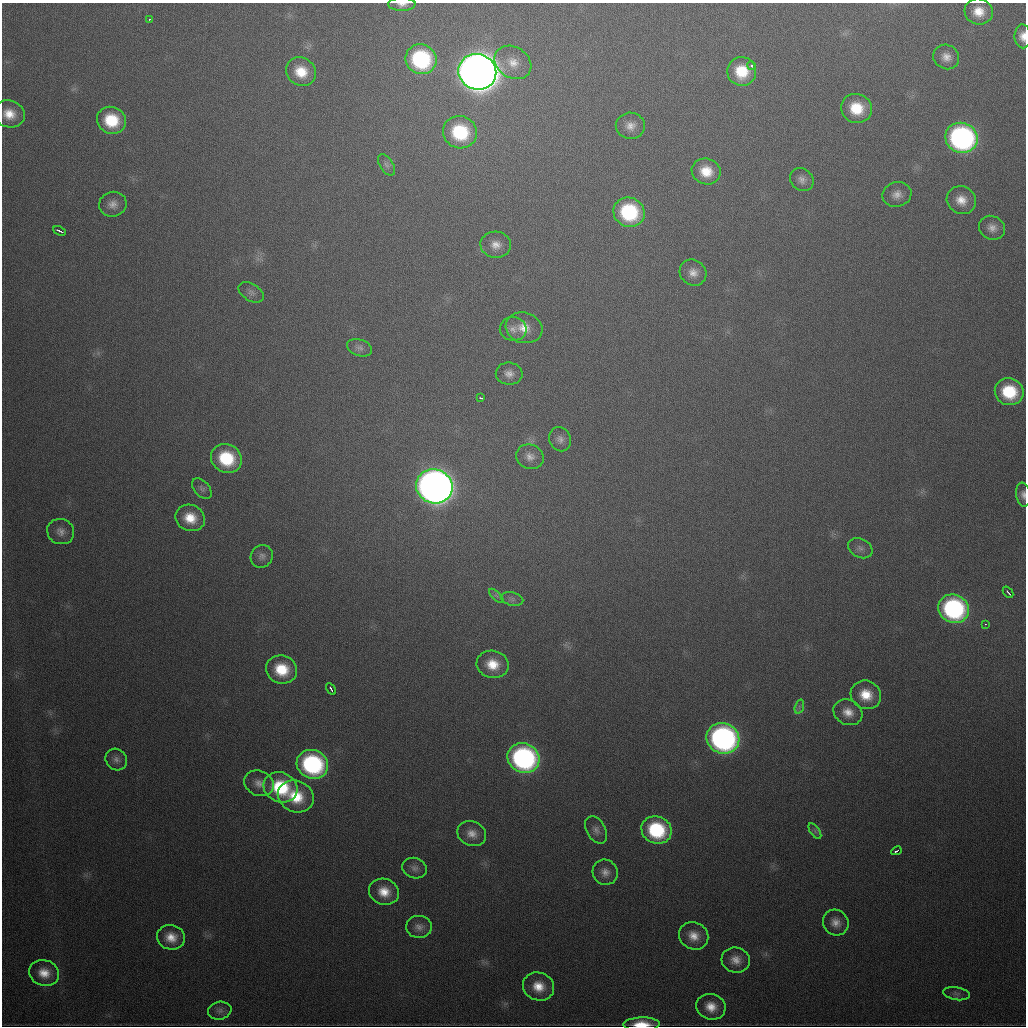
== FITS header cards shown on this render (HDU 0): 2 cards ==
NAXIS1  =                 1024
NAXIS2  =                 1024

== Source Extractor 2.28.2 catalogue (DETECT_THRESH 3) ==
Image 1024 x 1024 px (HDU 0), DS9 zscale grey, 1 PNG px = 1 image px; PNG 1028 x 1028 px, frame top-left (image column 1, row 1024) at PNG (2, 3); each listed source drawn as its Kron ellipse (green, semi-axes under 4 px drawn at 4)
Background 490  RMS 17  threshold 51.3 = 3 sigma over >= 5 px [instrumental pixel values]
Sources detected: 82; all 82 listed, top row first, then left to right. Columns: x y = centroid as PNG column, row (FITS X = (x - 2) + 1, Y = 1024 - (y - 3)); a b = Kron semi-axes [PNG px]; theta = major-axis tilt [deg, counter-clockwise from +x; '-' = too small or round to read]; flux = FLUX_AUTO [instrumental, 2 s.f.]
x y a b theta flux
402 4 14 6 1 6.4e+03
979 12 14 13 - 2.0e+04
150 19 3 2 - 2.6e+03
1023 36 12 8 -88 1.1e+04
946 57 13 12 - 1.1e+04
421 59 16 14 -28 1.3e+05
513 62 19 15 -34 1.9e+04
751 66 4 4 - 2.9e+03
742 71 14 14 - 3.9e+04
301 72 16 13 -35 2.8e+04
477 72 19 17 -20 2.9e+06
856 108 16 14 -24 3.8e+04
9 114 16 13 -18 2.1e+04
111 120 15 13 -23 4.7e+04
630 126 14 13 - 1.2e+04
460 132 17 16 - 7.8e+04
961 138 16 15 - 3.4e+05
387 165 12 6 -57 4.9e+03
706 171 14 13 - 2.5e+04
802 180 13 10 -40 7.6e+03
897 194 14 12 18 1.1e+04
961 200 15 13 -32 1.7e+04
113 204 14 12 16 1.0e+04
629 212 16 14 -23 1.0e+05
992 228 13 11 -30 1.0e+04
59 231 7 2 -23 3.9e+03
496 245 15 13 -5 1.4e+04
693 273 14 12 -43 1.2e+04
251 292 14 8 -32 5.6e+03
524 328 18 15 -16 2.1e+04
513 329 13 12 - 9.3e+03
359 348 13 8 -18 5.9e+03
509 374 13 11 -7 9.1e+03
1009 392 15 13 -20 5.7e+04
481 398 3 2 - 2.2e+03
560 439 12 10 -67 7.4e+03
530 457 14 12 -24 1.0e+04
226 458 16 14 -29 6.6e+04
434 486 18 17 - 1.5e+06
202 489 12 7 -48 4.7e+03
1023 495 12 7 -81 6.0e+03
190 518 15 13 -21 2.6e+04
61 532 14 12 -28 9.5e+03
860 548 13 9 -27 6.6e+03
262 556 12 11 - 6.6e+03
1008 592 6 2 -49 3.5e+03
496 596 9 3 -44 2.5e+03
512 599 11 6 -15 4.8e+03
954 609 15 14 - 2.0e+05
985 624 3 2 - 1.7e+03
493 664 16 13 -13 2.6e+04
282 669 16 14 -18 4.1e+04
331 689 6 2 -60 3.2e+03
866 695 15 14 - 2.7e+04
799 707 7 4 72 3.3e+03
848 712 15 12 -26 1.5e+04
723 738 17 15 -23 3.8e+05
523 758 16 14 -24 2.8e+05
116 759 11 10 - 7.1e+03
312 764 16 14 -24 1.8e+05
259 783 15 12 -25 1.2e+04
281 787 17 15 -24 7.2e+04
296 796 18 15 -23 4.2e+04
596 830 15 9 -59 7.3e+03
656 830 15 13 -24 9.3e+04
815 831 9 4 -54 3.1e+03
472 834 15 12 -22 1.3e+04
896 851 5 2 - 2.8e+03
414 868 12 10 -18 6.8e+03
605 872 13 12 - 9.9e+03
384 892 15 13 -20 2.1e+04
836 923 13 12 - 1.1e+04
419 927 13 11 -3 8.1e+03
694 936 15 13 -30 1.7e+04
171 937 14 12 -13 1.8e+04
736 960 14 12 -15 1.4e+04
44 973 15 13 -18 1.9e+04
539 986 16 14 -21 2.3e+04
957 994 13 6 -10 5.0e+03
711 1007 15 13 -17 1.9e+04
220 1011 12 9 12 5.9e+03
641 1024 18 6 1 2.7e+04
At the frame edge (FLAGS 8, measured only in part): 4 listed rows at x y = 402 4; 1023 36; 1023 495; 641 1024